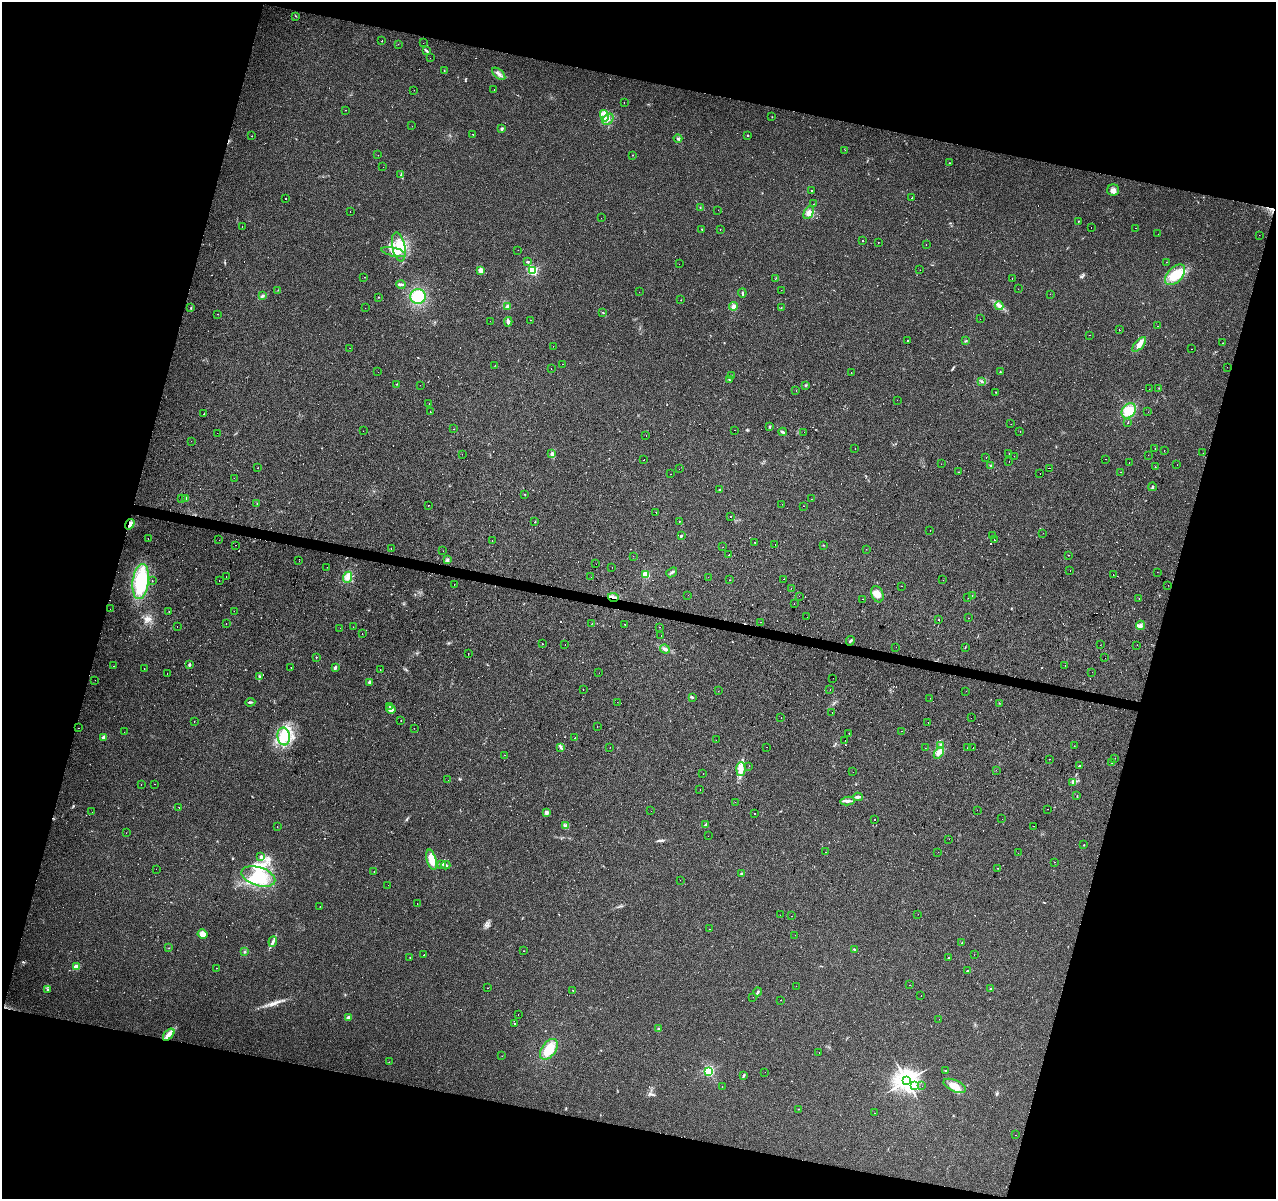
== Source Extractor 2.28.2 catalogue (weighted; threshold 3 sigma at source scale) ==
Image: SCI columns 7-5100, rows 281-5066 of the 5100 x 5286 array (HDU 1 of 3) = the unmasked area's bounding box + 8 px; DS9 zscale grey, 4 x 4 block average (1 PNG px = mean of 4 x 4 image px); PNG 1278 x 1201 px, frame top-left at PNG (2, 2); each listed source drawn as its Kron ellipse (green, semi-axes under 4 px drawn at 4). Shown black and unused: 32% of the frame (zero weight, under 2 of 3 exposures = <1% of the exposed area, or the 3 px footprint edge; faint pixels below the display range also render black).
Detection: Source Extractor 2.28.2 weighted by HDU 2 'WHT'. Background 0.0685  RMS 0.007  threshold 0.0315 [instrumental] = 3 sigma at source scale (4.5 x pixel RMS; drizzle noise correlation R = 1.50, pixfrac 1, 0.0396/0.0396 arcsec/px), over >= 5 px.
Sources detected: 557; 3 inside a brighter object's white glare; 139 cosmic-ray / hot-pixel residue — neither listed nor drawn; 1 coinciding with a brighter row at this scale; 9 inside a brighter listed object's ellipse — not listed separately; the other 405 listed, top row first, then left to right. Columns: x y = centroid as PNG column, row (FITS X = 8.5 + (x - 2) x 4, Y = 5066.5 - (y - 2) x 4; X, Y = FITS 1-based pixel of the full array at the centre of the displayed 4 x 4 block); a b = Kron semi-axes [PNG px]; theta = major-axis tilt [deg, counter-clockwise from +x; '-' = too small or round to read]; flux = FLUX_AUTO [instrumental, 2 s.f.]
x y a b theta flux
296 16 3 2 - 1.6
382 41 2 2 - 7.5
423 43 2 2 - 2.4
398 44 2 2 - 3.5
426 51 3 2 - 4.1
430 58 2 2 - 0.84
444 70 2 2 - 1.4
499 74 8 2 -41 13
494 89 2 2 - 16
414 90 2 2 - 0.61
624 102 2 2 - 1.3
345 110 2 2 - 2.3
604 116 6 3 -77 17
772 117 2 2 - 1
608 119 6 4 47 18
412 126 2 2 - 0.56
502 128 2 2 - 21
473 134 2 2 - 19
748 135 2 2 - 2.3
252 136 2 2 - 1
678 139 4 2 - 3.5
845 150 2 2 - 0.64
378 155 2 2 - 0.52
633 155 2 2 - 1.4
949 163 2 2 - 4.2
383 167 2 2 - 0.67
401 175 3 2 - 4.4
812 190 2 2 - 8.1
1113 190 6 5 - 16
912 198 2 2 - 13
285 199 2 2 - 27
813 204 2 2 - 2.1
700 207 2 2 - 1.6
718 210 2 2 - 0.71
350 212 2 2 - 0.6
809 213 7 4 62 19
601 218 2 2 - 1.9
1078 221 2 2 - 2.4
242 227 2 2 - 1.5
1091 227 2 2 - 0.78
1136 228 2 2 - 14
702 229 3 2 - 3.9
720 230 2 2 - 1.1
1158 234 2 2 - 2.2
1259 235 2 2 - 2.3
863 241 2 2 - 4.5
878 242 2 2 - 2.4
926 244 2 2 - 0.9
399 247 15 6 -79 68
518 250 2 2 - 0.62
394 252 12 3 -13 25
527 262 3 2 - 3.9
1166 262 2 2 - 1.3
679 264 2 2 - 0.73
481 270 2 2 - 110
532 270 2 2 - 480
920 270 2 2 - 0.88
1175 275 12 7 47 87
364 277 2 2 - 0.74
775 279 2 2 - 2.4
1012 279 2 2 - 0.84
401 285 4 2 - 6.6
1018 289 2 2 - 0.95
278 290 2 2 - 0.9
781 290 2 2 - 1.1
639 292 2 2 - 0.69
742 293 4 2 - 5
1050 294 2 2 - 1.3
262 296 2 2 - 2.7
418 296 7 7 - 100
378 297 2 2 - 2.4
681 300 2 2 - 1
733 306 4 3 - 13
999 306 4 2 - 9
508 307 2 2 - 71
191 308 2 2 - 1.9
365 308 2 2 - 2.4
781 308 2 2 - 1.6
603 313 4 2 - 2.8
218 314 2 2 - 2.8
980 319 2 2 - 0.77
531 320 2 2 - 2.5
490 321 2 2 - 2.6
508 322 4 2 - 13
1157 326 2 2 - 3
1119 330 2 2 - 4.8
1089 335 2 2 - 1.8
907 340 2 2 - 1.6
966 341 3 2 - 3.3
1223 343 2 2 - 3.2
1139 344 9 4 47 23
553 346 2 2 - 0.55
350 348 2 2 - 8.4
1191 349 2 2 - 0.59
562 364 2 2 - 3.8
495 365 2 2 - 6.9
1227 367 2 2 - 2.8
551 369 2 2 - 0.83
378 372 2 2 - 0.76
1000 372 2 2 - 4.9
851 373 2 2 - 2.4
731 375 2 2 - 0.85
729 380 2 2 - 2.8
982 381 2 2 - 3
397 384 2 2 - 2.3
420 385 2 2 - 1.4
805 385 2 2 - 3.4
1159 388 2 2 - 1.4
1149 389 2 2 - 1.2
796 390 2 2 - 0.8
996 392 2 2 - 1.4
897 400 2 2 - 1
429 403 2 2 - 1.6
1129 411 8 6 54 58
430 412 2 2 - 2.9
1148 412 2 2 - 0.87
204 414 2 2 - 13
1128 422 2 2 - 3.3
1011 424 2 2 - 0.64
769 427 2 2 - 2.1
453 429 2 2 - 12
735 430 2 2 - 3.6
363 431 2 2 - 0.75
1020 431 2 2 - 1.5
782 432 4 2 - 6.4
804 432 2 2 - 4.3
217 433 2 2 - 0.99
646 435 2 2 - 1.4
191 441 2 2 - 1.8
855 448 2 2 - 2.1
1155 448 2 2 - 0.98
1164 450 2 2 - 13
1009 453 2 2 - 2
1203 453 2 2 - 1.9
462 454 2 2 - 0.58
552 454 3 2 - 14
1148 455 2 2 - 0.68
1014 456 2 2 - 2.7
986 458 2 2 - 0.89
644 459 2 2 - 6.2
1105 459 2 2 - 0.97
1009 461 2 2 - 3.8
1129 462 2 2 - 1.8
941 464 2 2 - 1
991 465 2 2 - 3.3
1177 465 2 2 - 1.5
1155 467 2 2 - 4.2
258 468 2 2 - 4.7
1049 468 2 2 - 6.5
679 469 2 2 - 3
958 472 2 2 - 7.4
1120 472 2 2 - 6.4
671 474 2 2 - 0.9
1040 474 2 2 - 6.2
234 478 2 2 - 2.1
1152 487 4 2 - 6
720 490 2 2 - 1.6
525 494 2 2 - 1.3
181 498 2 2 - 1.9
185 498 3 3 - 5.2
811 499 2 2 - 0.44
257 503 2 2 - 1.2
782 504 2 2 - 0.87
428 505 2 2 - 8.1
803 506 2 2 - 6.3
656 512 2 2 - 3.1
731 517 2 2 - 11
679 521 2 2 - 2.9
535 522 2 2 - 2.3
130 524 6 4 58 23
930 530 2 2 - 2.7
1043 533 2 2 - 2.3
993 535 2 2 - 3.4
681 536 2 2 - 11
148 538 2 2 - 6
219 540 2 2 - 3.5
492 540 2 2 - 2.2
994 540 2 2 - 5.3
755 542 2 2 - 4.4
775 544 2 2 - 2.7
236 545 2 2 - 1.2
823 545 2 2 - 1.6
723 547 2 2 - 0.64
391 549 2 2 - 2.2
866 549 2 2 - 2.6
443 551 2 2 - 0.53
729 555 2 2 - 3
1069 555 2 2 - 12
633 556 2 2 - 0.63
447 560 4 3 - 8.6
299 561 2 2 - 1.7
596 564 2 2 - 1.1
327 567 2 2 - 1
612 567 2 2 - 1.9
1070 571 2 2 - 2.3
672 572 6 2 39 6.7
1157 572 2 2 - 0.61
645 574 2 2 - 210
1113 575 2 2 - 3.8
226 576 2 2 - 1.4
348 577 6 4 66 21
591 577 2 2 - 7.6
708 577 2 2 - 2.9
783 579 2 2 - 2.5
152 580 2 2 - 1.6
729 580 2 2 - 1.1
943 580 2 2 - 4.5
141 581 17 8 82 230
219 581 2 2 - 8.6
454 585 2 2 - 3.6
1168 585 2 2 - 3.6
901 586 2 2 - 4
791 588 2 2 - 1.2
877 594 8 6 -68 29
688 595 2 2 - 0.65
972 595 2 2 - 1.1
799 596 2 2 - 0.9
613 597 5 2 - 8.2
968 598 2 2 - 1.5
862 599 2 2 - 6.9
1139 599 2 2 - 1.1
794 604 2 2 - 1.5
110 609 2 2 - 0.47
234 611 2 2 - 0.81
169 612 2 2 - 2.1
807 617 2 2 - 0.53
968 618 2 2 - 2.7
939 620 2 2 - 29
761 622 2 2 - 1.3
592 623 2 2 - 2.5
226 624 2 2 - 2.6
625 624 2 2 - 2.3
1140 625 5 3 - 8.3
177 627 2 2 - 9
353 627 2 2 - 1.1
659 627 2 2 - 3.7
340 628 2 2 - 1.6
362 633 2 2 - 0.85
661 636 2 2 - 0.64
850 641 5 2 - 6.2
542 644 2 2 - 7.6
565 644 2 2 - 1.3
1100 645 2 2 - 2.1
1137 645 2 2 - 11
896 647 2 2 - 0.78
965 647 2 2 - 2.2
665 649 5 3 - 9.5
468 654 2 2 - 0.69
316 657 2 2 - 1.9
1105 658 2 2 - 9.6
189 665 4 3 - 5.5
1065 665 2 2 - 6
113 666 2 2 - 1.1
291 667 2 2 - 4.1
335 667 3 2 - 6.8
144 669 2 2 - 1.6
380 670 2 2 - 5.4
1092 672 2 2 - 2.9
167 673 2 2 - 3.5
599 673 2 2 - 2.8
259 677 4 2 - 4.4
833 678 2 2 - 2.8
95 680 2 2 - 7.7
369 682 3 3 - 8.2
583 689 2 2 - 7.6
830 690 2 2 - 3.6
718 691 2 2 - 0.66
966 691 2 2 - 0.71
692 697 4 2 - 4.5
930 698 2 2 - 1.2
250 702 5 2 - 6
617 702 2 2 - 0.58
999 703 2 2 - 1.7
390 706 2 2 - 2.8
391 709 5 2 - 10
832 713 2 2 - 21
781 717 2 2 - 2.2
971 718 2 2 - 3.5
401 720 2 2 - 4.1
194 721 2 2 - 0.79
928 722 2 2 - 0.91
597 727 2 2 - 0.76
78 728 2 2 - 3.3
414 728 2 2 - 5.9
901 731 2 2 - 2.5
124 732 2 2 - 13
849 733 2 2 - 1.2
284 736 9 6 -80 47
104 738 2 2 - 74
575 738 2 2 - 2.4
716 740 2 2 - 2.2
845 740 2 2 - 2.3
941 745 3 2 - 4.1
1074 746 2 2 - 1.4
561 747 4 2 - 5.9
610 747 2 2 - 0.66
767 747 2 2 - 1.2
925 748 2 2 - 1.4
967 748 2 2 - 1.3
973 748 2 2 - 3.1
939 753 6 3 50 15
505 755 2 2 - 1.1
1115 758 2 2 - 0.64
1049 759 2 2 - 1.1
1112 763 2 2 - 3.7
749 766 2 2 - 2.6
1079 766 3 2 - 2.7
741 769 7 4 86 23
996 770 2 2 - 1.1
853 772 2 2 - 1.5
703 774 2 2 - 0.72
448 780 2 2 - 0.48
1072 783 2 2 - 3
154 784 2 2 - 0.62
141 785 2 2 - 5.7
700 789 2 2 - 11
1077 796 2 2 - 1.8
858 797 5 3 - 9.2
848 801 7 3 10 11
735 802 2 2 - 1.7
179 808 2 2 - 3.2
1048 809 2 2 - 3.1
977 810 2 2 - 2.6
651 811 2 2 - 2.3
92 812 2 2 - 2.6
546 812 3 3 - 13
755 813 2 2 - 3.2
874 819 2 2 - 3.1
1002 819 2 2 - 2.2
706 824 2 2 - 3.8
565 825 2 2 - 2.2
1034 826 2 2 - 1.2
277 827 2 2 - 19
126 833 2 2 - 1.3
708 836 2 2 - 3.2
949 839 2 2 - 1.4
1084 845 2 2 - 1.8
826 852 2 2 - 0.85
938 852 2 2 - 3.3
1018 853 2 2 - 5.2
261 857 3 2 - 5.3
432 860 10 4 -73 62
1054 862 2 2 - 0.93
441 864 3 2 - 3.6
446 865 4 3 - 7.9
998 868 2 2 - 1.1
156 869 2 2 - 1.1
374 872 2 2 - 4.5
742 874 2 2 - 26
258 876 17 9 -17 120
680 880 2 2 - 2.9
388 885 2 2 - 1.1
417 903 2 2 - 1.7
320 906 2 2 - 0.81
918 914 2 2 - 1.2
780 915 2 2 - 0.83
792 916 2 2 - 1.4
709 929 2 2 - 2
202 934 5 4 - 28
795 935 2 2 - 2
273 941 5 2 - 8.6
962 943 2 2 - 2.7
169 948 2 2 - 1.4
854 949 2 2 - 2.6
524 951 2 2 - 1.3
245 952 3 2 - 3.3
424 955 2 2 - 13
974 955 2 2 - 6.2
949 957 2 2 - 15
410 958 2 2 - 1.1
76 967 2 2 - 79
216 968 2 2 - 11
967 971 2 2 - 2.4
909 985 2 2 - 0.9
796 986 2 2 - 1.8
487 988 2 2 - 0.82
990 989 2 2 - 8.2
47 990 3 2 - 3.2
573 990 2 2 - 3.1
758 992 4 2 - 5.2
921 996 2 2 - 4.9
753 997 2 2 - 0.8
780 1000 2 2 - 5.6
518 1015 2 2 - 0.71
348 1017 4 2 - 7.1
939 1019 2 2 - 5.8
514 1024 2 2 - 3.7
659 1029 2 2 - 22
169 1035 7 4 46 20
549 1049 12 7 55 82
819 1053 2 2 - 4
502 1056 2 2 - 0.72
389 1062 2 2 - 0.9
709 1071 2 2 - 460
946 1071 2 2 - 8.3
765 1072 2 2 - 1
743 1075 4 2 - 4.3
907 1081 4 3 - 3500
915 1085 4 3 - 8
922 1086 2 2 - 1.5
955 1086 12 5 -23 48
722 1087 2 2 - 3
799 1109 2 2 - 1.5
874 1113 2 2 - 0.59
1015 1135 2 2 - 2.5
Overlapping masked pixels (flux is a lower limit): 2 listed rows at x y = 130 524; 613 597
Diffuse or blended objects may show on this block-average render without a row.